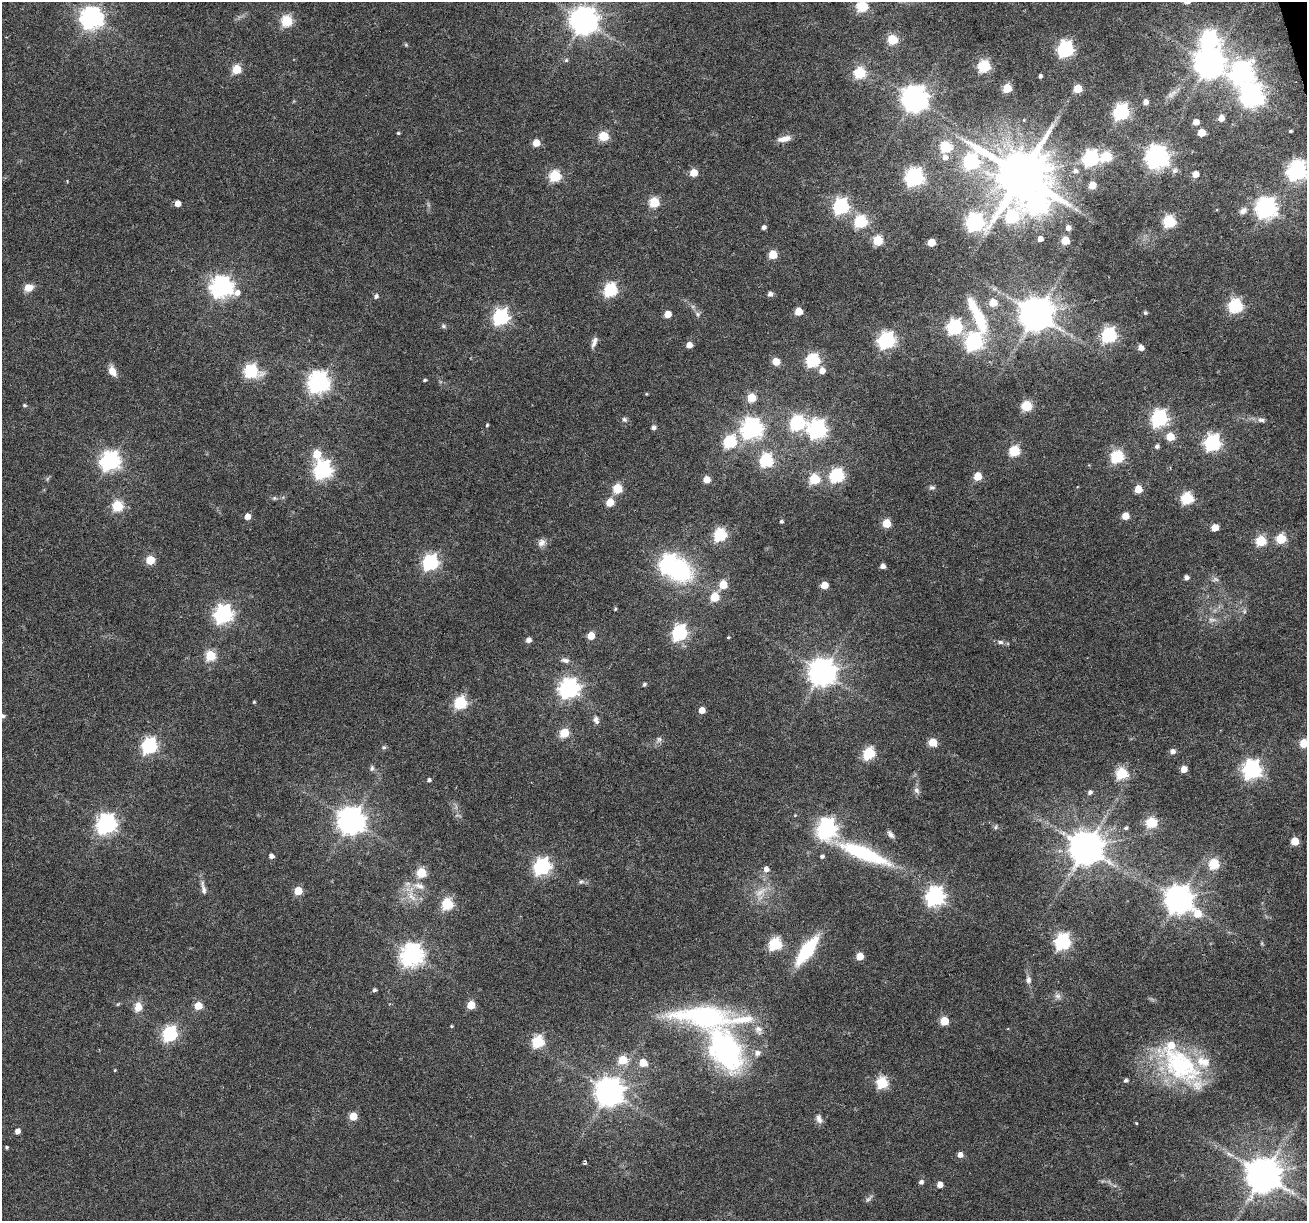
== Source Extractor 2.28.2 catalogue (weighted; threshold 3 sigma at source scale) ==
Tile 10 of 4 x 4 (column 2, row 3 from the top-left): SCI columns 1306-2610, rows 1323-2541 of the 5220 x 5030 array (HDU 1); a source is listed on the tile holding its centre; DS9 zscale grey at full resolution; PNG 1309 x 1223 px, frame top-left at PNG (2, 2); no overlay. Shown black and unused: <1% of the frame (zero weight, under 3 of 6 exposures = <1% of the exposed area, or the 3 px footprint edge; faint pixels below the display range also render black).
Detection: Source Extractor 2.28.2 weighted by HDU 2 'WHT'; one run over the whole footprint, this tile lists its part. Background 0.0385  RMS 0.0026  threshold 0.0106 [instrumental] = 3 sigma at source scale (4.09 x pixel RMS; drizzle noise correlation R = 1.36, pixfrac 0.8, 0.0396/0.0396 arcsec/px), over >= 5 px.
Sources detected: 245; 3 too faint to see at this stretch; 3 inside a brighter object's white glare — not listed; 4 inside a brighter listed object's ellipse — not listed separately; the other 235 listed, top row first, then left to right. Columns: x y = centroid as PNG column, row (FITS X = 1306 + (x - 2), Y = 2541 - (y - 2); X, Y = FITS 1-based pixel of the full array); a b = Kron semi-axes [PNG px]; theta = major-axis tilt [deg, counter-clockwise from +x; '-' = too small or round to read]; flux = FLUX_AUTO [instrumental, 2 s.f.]
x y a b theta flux
862 6 6 6 - 25
91 18 8 8 - 180
584 20 9 8 - 340
286 21 6 6 - 22
1209 39 8 8 - 98
892 40 5 5 - 15
406 45 6 4 -46 0.3
1065 49 7 6 - 77
566 60 5 5 - 0.47
1209 63 9 9 - 390
984 66 6 6 - 31
236 69 5 5 - 12
859 73 6 6 - 23
1242 73 9 9 - 170
1040 76 4 4 - 0.64
1007 88 5 5 - 10
1077 89 5 5 - 8.7
1170 95 9 7 -14 0.88
1252 96 8 8 - 190
914 98 8 8 - 300
1145 102 5 5 - 1.2
1121 112 7 6 - 69
1221 118 5 5 - 2.7
1024 120 5 3 - 0.22
1196 122 5 5 - 2.9
1290 131 4 3 - 0.39
1201 132 5 5 - 5.3
398 133 4 3 - 0.31
603 136 5 5 - 15
784 139 17 7 12 2.1
536 143 5 5 - 4.8
946 147 6 6 - 21
1106 156 6 6 - 18
945 157 8 7 - 1.6
1157 157 8 8 - 200
1091 158 7 6 - 69
971 162 15 10 51 55
1075 171 7 6 - 1.1
1297 171 7 7 - 140
693 173 5 5 - 6
1195 174 5 5 - 3
1021 175 14 12 27 1800
555 176 6 6 - 24
914 177 7 7 - 110
67 181 4 3 - 0.22
1092 185 5 5 - 5.7
654 202 6 5 - 16
178 203 5 5 - 2.5
841 206 7 6 - 70
1266 208 8 7 - 160
1243 211 11 8 33 1.3
1012 217 15 11 -37 35
860 222 6 6 - 32
1169 222 6 6 - 30
974 223 9 7 1 96
764 227 4 4 - 0.93
1068 228 5 5 - 1.3
1040 239 4 4 - 1.7
878 240 5 5 - 15
1065 240 5 5 - 8.3
931 242 5 5 - 6.2
773 255 5 5 - 8.5
221 287 9 8 - 170
28 288 10 8 5 2.4
610 290 6 6 - 40
770 294 5 5 - 1
376 296 6 5 - 0.66
993 302 5 5 - 6.2
1235 306 6 6 - 44
798 311 5 5 - 6.3
1145 313 4 4 - 0.44
667 314 5 5 - 4.6
697 314 8 6 -49 0.7
1036 314 10 9 - 670
978 316 53 13 -67 14
501 317 7 6 - 73
443 326 7 6 - 0.54
954 327 7 6 - 60
1109 335 7 6 - 58
886 340 7 6 - 80
594 342 13 6 74 1.2
973 342 7 7 - 89
689 345 5 5 - 2.2
1141 348 5 5 - 1.7
813 360 6 6 - 42
776 362 5 5 - 5.2
112 371 11 7 -62 2.8
251 371 7 6 - 40
822 371 6 6 - 2.3
425 380 4 4 - 0.39
318 382 8 7 - 160
646 394 4 3 - 0.23
751 398 5 5 - 8.4
24 405 5 4 - 0.39
1027 406 6 5 - 17
1159 418 7 7 - 81
624 419 7 6 - 0.64
1261 420 11 6 -5 0.92
797 423 7 7 - 51
487 425 4 4 - 0.31
653 427 5 4 - 0.86
751 429 8 7 - 150
817 429 7 7 - 110
1170 437 5 5 - 6.3
730 442 6 6 - 34
1212 443 7 6 - 74
1157 446 6 5 - 0.68
1014 451 6 6 - 19
317 454 6 5 - 8.6
1117 457 6 6 - 34
766 460 6 6 - 37
110 461 8 7 - 120
323 470 7 7 - 98
837 475 6 6 - 44
977 476 5 5 - 6.8
706 479 5 5 - 3.9
814 479 6 5 - 18
932 487 8 6 7 0.59
617 488 5 5 - 14
1138 489 5 5 - 6.3
274 498 7 6 - 0.51
1187 498 6 6 - 28
610 502 5 5 - 7
117 506 6 5 - 19
247 516 5 4 - 2.4
1125 516 5 5 - 4.5
781 521 4 4 - 0.43
887 523 5 5 - 8.4
1215 527 5 5 - 4.1
720 535 6 6 - 33
1281 539 6 5 - 13
1261 541 5 5 - 19
541 542 11 9 48 1.4
150 560 5 5 - 11
430 562 7 6 - 64
668 564 8 7 - 91
883 566 5 5 - 1.2
1186 577 4 4 - 1.1
723 584 5 5 - 8.5
824 585 5 5 - 5
714 597 5 5 - 11
615 609 4 3 - 0.33
1244 611 6 6 - 0.54
223 614 7 7 - 100
1212 620 13 6 6 1.4
679 633 7 6 - 56
591 636 5 5 - 5.1
728 637 4 3 - 0.25
528 640 5 4 - 1.5
1000 642 9 6 -8 0.81
210 656 5 5 - 17
565 660 13 7 -13 1.1
822 672 9 8 - 340
644 684 4 4 - 0.58
569 688 8 7 - 130
254 702 3 3 - 0.29
460 702 6 6 - 30
702 710 5 5 - 2.9
596 720 11 8 -79 1.1
564 733 5 5 - 13
659 739 8 7 - 0.81
932 742 5 5 - 7.1
1304 743 5 5 - 9.1
149 746 7 6 - 63
384 747 6 5 - 0.48
1172 751 6 6 - 1.2
869 753 7 6 - 21
372 768 8 6 81 0.68
1184 769 5 5 - 3.2
1252 770 7 7 - 120
1121 773 6 6 - 24
429 780 5 4 - 0.6
917 790 10 7 -68 1
1090 792 5 5 - 0.8
351 820 9 8 - 330
1151 822 6 5 - 21
106 824 8 7 - 130
996 827 7 5 73 0.46
827 828 8 7 - 120
1126 828 6 5 - 0.49
891 834 11 6 -53 1
1295 841 5 5 - 7.7
1086 848 10 10 - 650
864 853 76 15 -22 26
271 856 5 4 - 1.1
822 856 5 4 - 0.6
1214 864 6 5 - 19
542 867 7 6 - 74
766 869 6 6 - 1.4
421 873 5 5 - 15
581 882 8 6 25 0.64
419 886 17 8 -20 2.2
203 888 23 6 -77 1.5
298 891 5 5 - 7.7
760 892 23 9 37 3.1
412 896 19 9 -59 3
935 896 7 7 - 110
1178 899 9 8 - 370
447 904 6 5 - 23
1197 914 10 7 -46 6
1062 942 7 6 - 65
775 944 6 6 - 33
807 951 24 9 54 21
412 955 8 8 - 180
860 956 5 5 - 5.4
1028 980 9 7 -88 1.1
374 990 5 4 - 0.54
1058 996 10 8 -61 0.99
118 1004 6 4 44 0.28
471 1005 5 5 - 7.5
198 1006 5 5 - 6.3
138 1007 10 8 84 3.1
944 1021 5 5 - 9.8
451 1026 3 3 - 0.26
758 1030 14 10 -75 2.2
170 1034 7 6 - 50
538 1042 6 6 - 27
726 1052 54 39 -58 44
623 1060 5 5 - 9.1
643 1063 6 5 - 5.2
1180 1064 65 33 -41 33
115 1070 4 3 - 0.2
1125 1080 5 5 - 0.59
882 1083 6 6 - 23
609 1091 9 8 - 380
353 1116 5 5 - 7
819 1119 13 8 -65 1.3
1136 1123 4 3 - 0.24
17 1131 5 4 - 1.5
6 1147 3 3 - 0.55
960 1155 5 5 - 1.7
585 1163 5 4 - 0.44
1263 1175 10 10 - 710
921 1182 5 5 - 0.86
940 1184 5 5 - 2.3
Isophote crosses this tile's border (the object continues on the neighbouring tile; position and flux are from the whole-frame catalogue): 3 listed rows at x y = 862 6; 1297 171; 1304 743